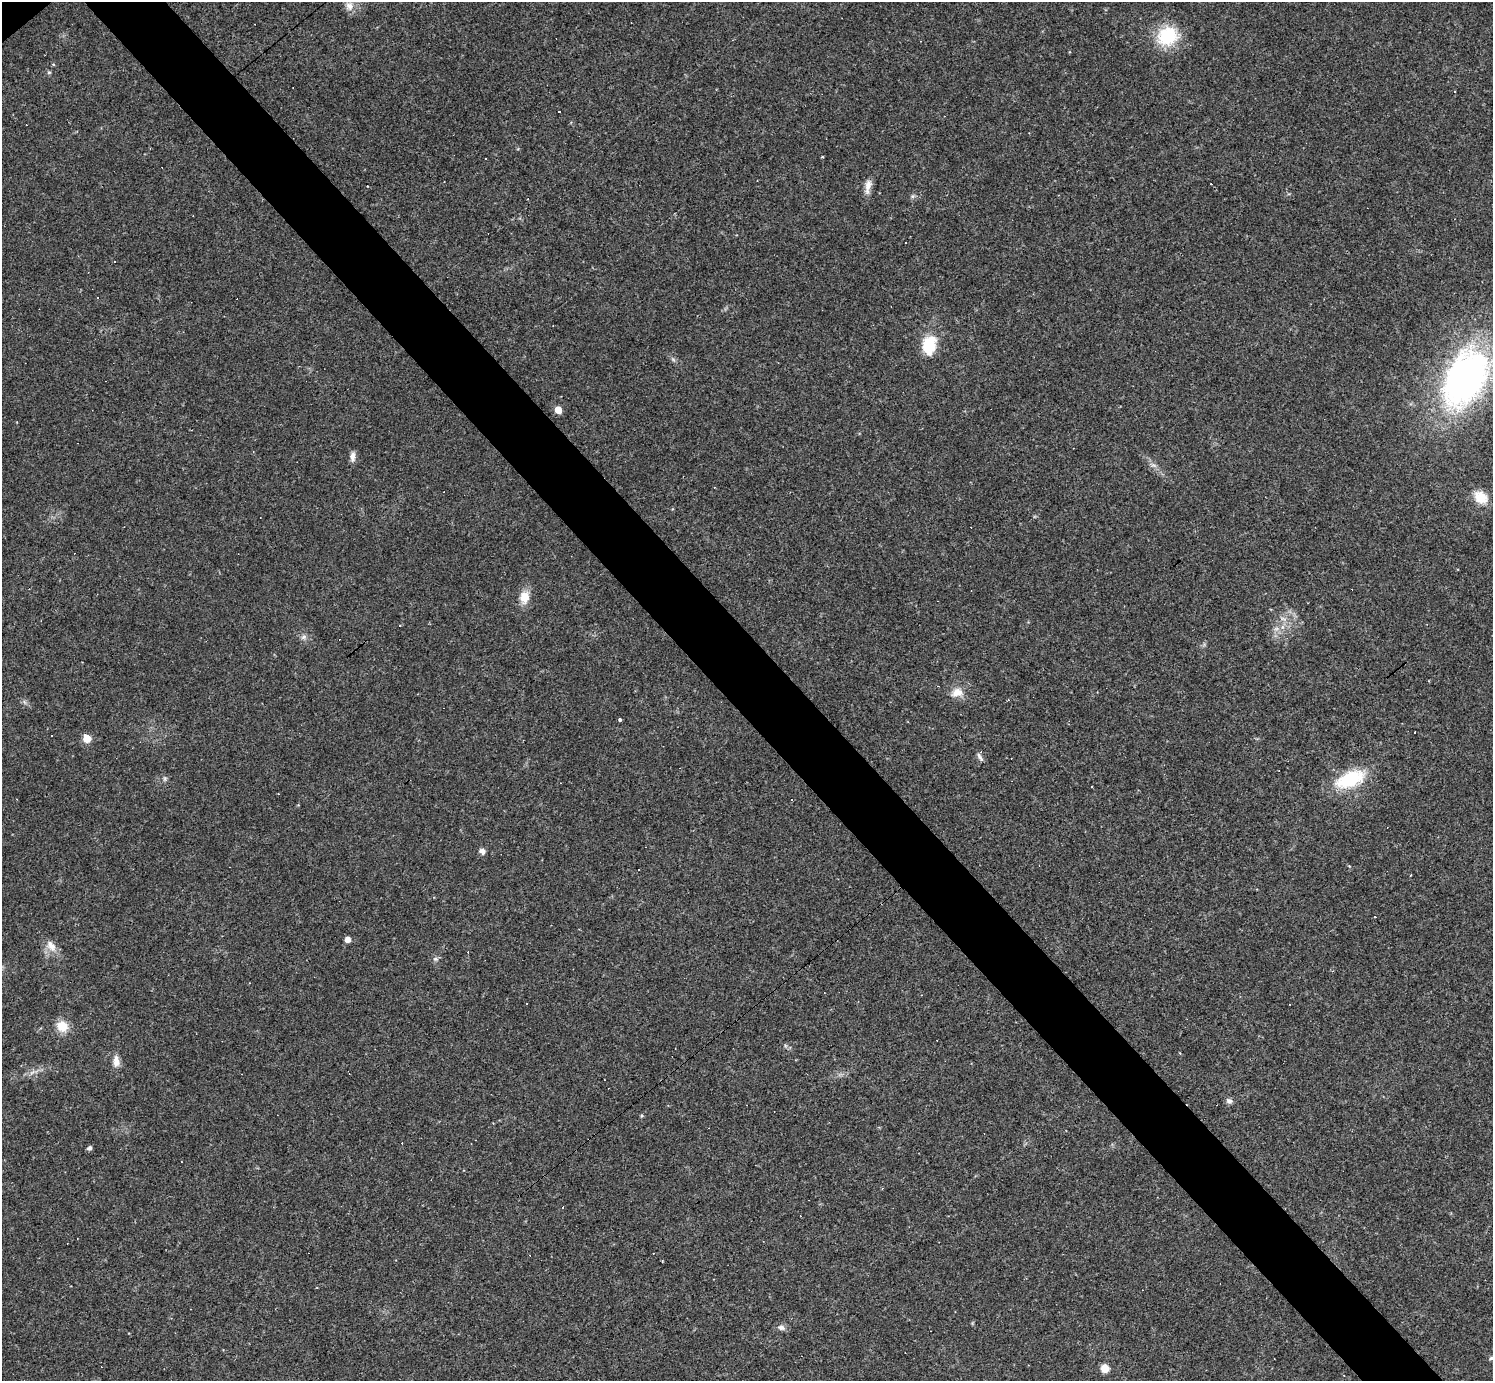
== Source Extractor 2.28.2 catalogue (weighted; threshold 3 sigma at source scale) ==
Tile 6 of 4 x 4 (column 2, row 2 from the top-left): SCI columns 1491-2981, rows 3051-4429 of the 5962 x 5960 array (HDU 1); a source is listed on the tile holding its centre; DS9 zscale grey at full resolution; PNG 1495 x 1383 px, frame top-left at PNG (2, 2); no overlay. Shown black and unused: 5% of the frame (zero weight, under 2 of 3 exposures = <1% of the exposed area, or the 3 px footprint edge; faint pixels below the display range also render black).
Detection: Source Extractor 2.28.2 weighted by HDU 2 'WHT'; one run over the whole footprint, this tile lists its part. Background 0.0346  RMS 0.0055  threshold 0.0246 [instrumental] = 3 sigma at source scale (4.5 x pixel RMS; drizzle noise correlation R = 1.50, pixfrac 1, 0.05/0.05 arcsec/px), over >= 5 px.
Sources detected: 70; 28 cosmic-ray / hot-pixel residue — not listed; the other 42 listed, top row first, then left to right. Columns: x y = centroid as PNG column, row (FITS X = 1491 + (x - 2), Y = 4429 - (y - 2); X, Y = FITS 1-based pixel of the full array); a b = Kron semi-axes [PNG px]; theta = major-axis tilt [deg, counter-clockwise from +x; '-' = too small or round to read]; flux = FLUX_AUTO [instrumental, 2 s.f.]
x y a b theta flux
349 6 12 11 - 4.2
1167 36 20 18 25 28
49 72 5 5 - 0.75
485 158 3 2 - 0.62
757 181 3 2 - 0.31
868 185 17 8 76 4
913 196 6 5 - 0.96
114 261 3 2 - 0.43
97 298 3 3 - 0.57
929 344 13 9 79 26
1466 378 59 36 63 190
558 410 5 5 - 6.1
353 457 12 6 89 2.8
1481 497 18 13 -37 9.9
524 597 13 10 85 7.8
1283 619 7 4 -19 1.2
400 625 3 2 - 0.69
1276 629 7 4 18 1.3
304 637 8 6 21 1.6
1429 681 3 2 - 0.48
957 692 15 11 16 5.7
620 720 3 3 - 1.5
87 738 7 7 - 6.6
979 756 14 4 -58 1.6
165 779 6 4 -72 0.9
1349 779 38 19 22 27
1091 786 3 2 - 0.48
792 800 2 2 - 0.46
482 851 7 6 - 2
348 939 5 5 - 3.4
51 946 18 10 -54 5.3
435 959 6 5 - 1.2
921 995 3 2 - 0.37
1290 1004 2 2 - 0.33
62 1026 15 13 -50 7.5
116 1061 15 7 -90 4
1229 1101 8 7 - 1.7
89 1148 6 5 - 1.1
181 1161 3 2 - 0.6
781 1327 9 7 -5 2.1
1491 1358 5 5 - 1.1
1105 1368 8 8 - 5.6
Isophote crosses this tile's border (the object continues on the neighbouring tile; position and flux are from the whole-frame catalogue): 1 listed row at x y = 1491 1358